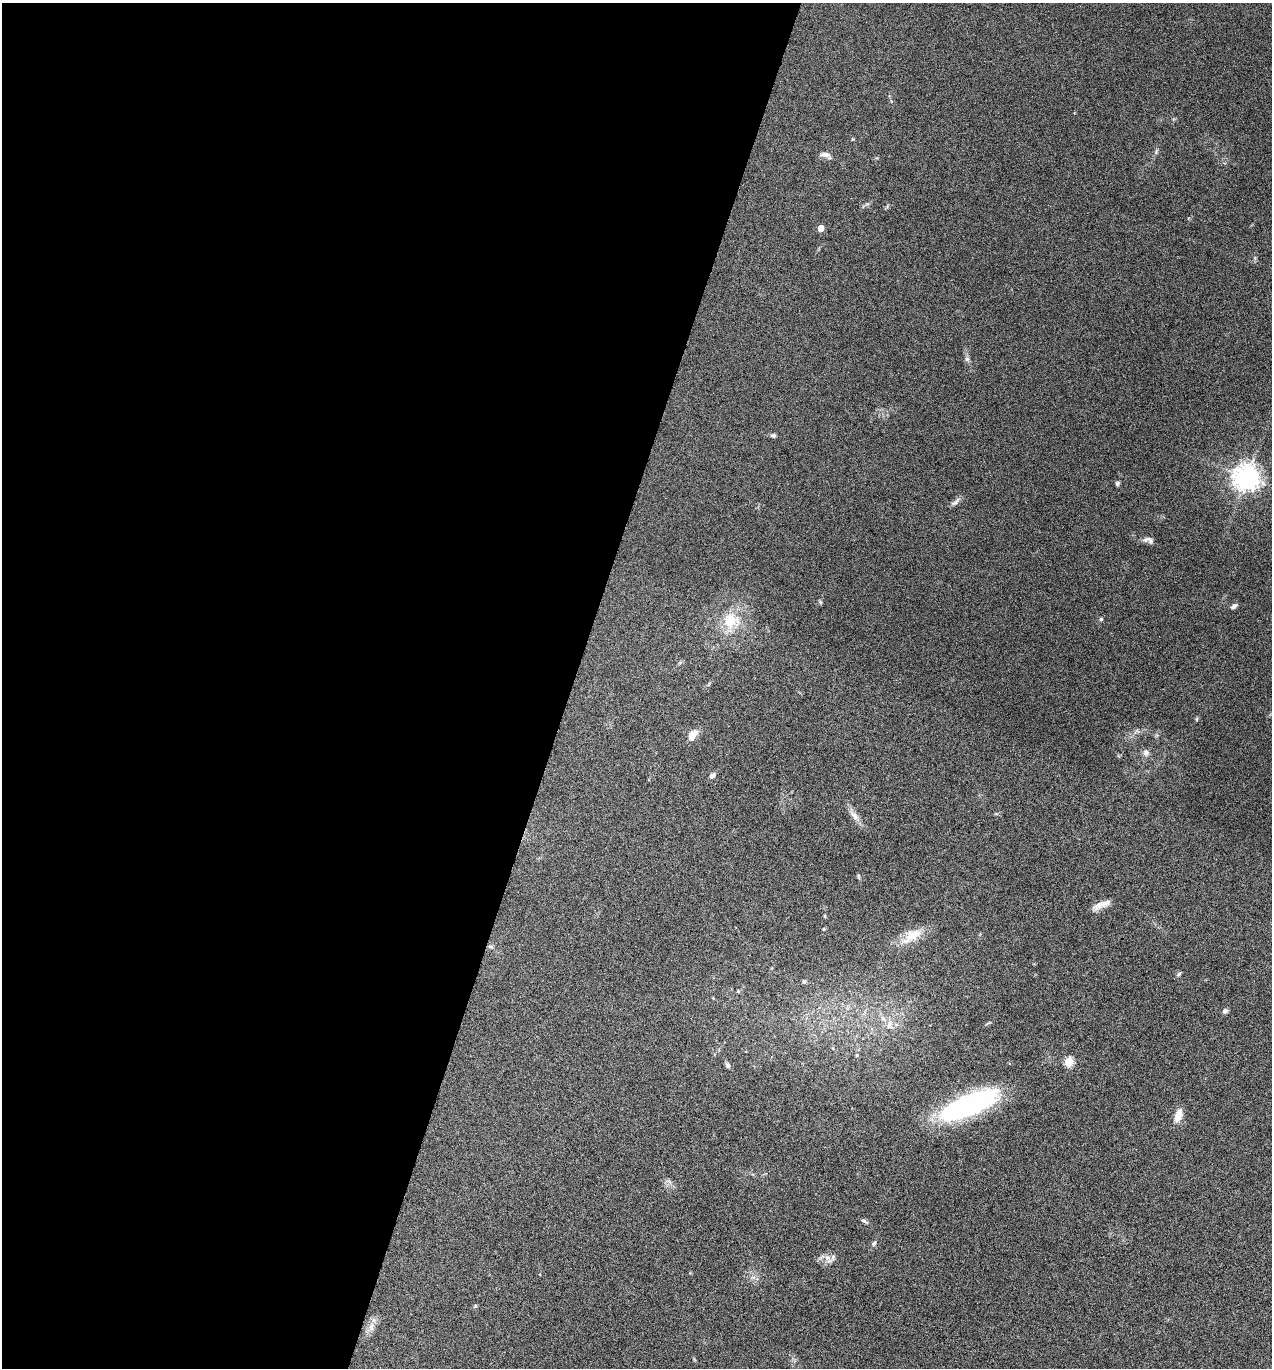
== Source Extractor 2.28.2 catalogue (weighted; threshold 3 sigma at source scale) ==
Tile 5 of 4 x 4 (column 1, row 2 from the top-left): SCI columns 270-1539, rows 2736-4101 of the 5488 x 5474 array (HDU 1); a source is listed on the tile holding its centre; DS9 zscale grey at full resolution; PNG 1274 x 1370 px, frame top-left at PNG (2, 3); no overlay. Shown black and unused: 45% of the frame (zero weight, under 5 of 9 exposures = <1% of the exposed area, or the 3 px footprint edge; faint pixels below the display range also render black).
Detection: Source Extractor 2.28.2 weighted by HDU 2 'WHT'; one run over the whole footprint, this tile lists its part. Background 0.171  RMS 0.0059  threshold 0.024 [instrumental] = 3 sigma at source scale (4.09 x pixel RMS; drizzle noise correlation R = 1.36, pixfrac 0.8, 0.05/0.05 arcsec/px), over >= 5 px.
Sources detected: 40; all 40 listed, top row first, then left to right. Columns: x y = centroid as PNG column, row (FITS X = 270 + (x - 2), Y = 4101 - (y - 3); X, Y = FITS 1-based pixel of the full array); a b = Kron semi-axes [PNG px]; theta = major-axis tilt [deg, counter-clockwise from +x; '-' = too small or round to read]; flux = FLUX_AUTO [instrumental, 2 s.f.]
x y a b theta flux
853 139 4 4 - 0.47
826 155 14 7 -14 2.8
821 228 4 4 - 8.3
967 359 6 6 - 1.3
773 435 6 5 - 1.2
1246 477 8 8 - 600
1117 484 5 5 - 1.1
955 502 15 6 42 2.1
1148 540 15 7 -14 2.4
820 602 5 5 - 0.75
1234 606 9 5 33 1.5
1101 619 5 4 - 0.83
731 620 23 21 10 17
1197 719 6 4 90 0.6
693 735 12 7 54 6.1
1146 752 9 8 - 2.3
712 775 8 6 41 1.8
854 816 15 8 -49 3.6
858 876 8 3 -71 0.71
1101 905 25 7 24 4.6
824 916 5 3 - 0.5
824 929 4 4 - 0.5
912 936 33 14 31 12
491 947 6 4 -19 0.87
1179 974 7 4 29 0.91
804 982 6 4 -89 0.86
738 991 5 4 - 0.64
713 998 4 4 - 0.41
1225 1011 6 6 - 1.4
890 1025 17 10 -83 6.1
857 1055 5 4 - 0.76
1069 1062 5 5 - 28
728 1065 6 5 - 1.6
968 1105 57 18 24 100
1178 1115 17 8 72 5.6
864 1221 7 5 -34 1.1
874 1243 7 5 53 1.2
827 1258 10 8 -32 3.2
475 1306 5 4 - 0.68
371 1326 14 8 79 3.5